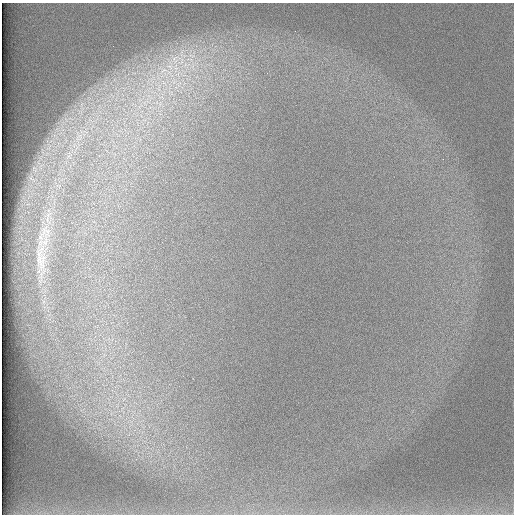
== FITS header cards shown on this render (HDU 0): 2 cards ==
NAXIS1  =                  512 /
NAXIS2  =                  512 /

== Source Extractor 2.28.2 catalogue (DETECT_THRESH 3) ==
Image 512 x 512 px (HDU 0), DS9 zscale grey, 1 PNG px = 1 image px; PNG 516 x 516 px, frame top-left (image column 1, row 512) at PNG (2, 3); no overlay
Background 97.2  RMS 2.9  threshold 8.78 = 3 sigma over >= 5 px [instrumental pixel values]
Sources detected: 9; all 9 listed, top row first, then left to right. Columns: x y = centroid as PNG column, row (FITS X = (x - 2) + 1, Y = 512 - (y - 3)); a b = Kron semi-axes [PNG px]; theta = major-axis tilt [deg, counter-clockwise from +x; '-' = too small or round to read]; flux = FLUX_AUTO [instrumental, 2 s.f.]
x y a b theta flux
192 55 15 7 -17 2500
175 59 19 17 -82 6800
185 65 16 10 -61 3600
163 70 16 8 31 2900
174 82 10 7 89 1600
69 156 12 3 30 560
46 231 19 10 -52 2300
45 241 15 11 62 2900
41 259 30 13 -83 4300